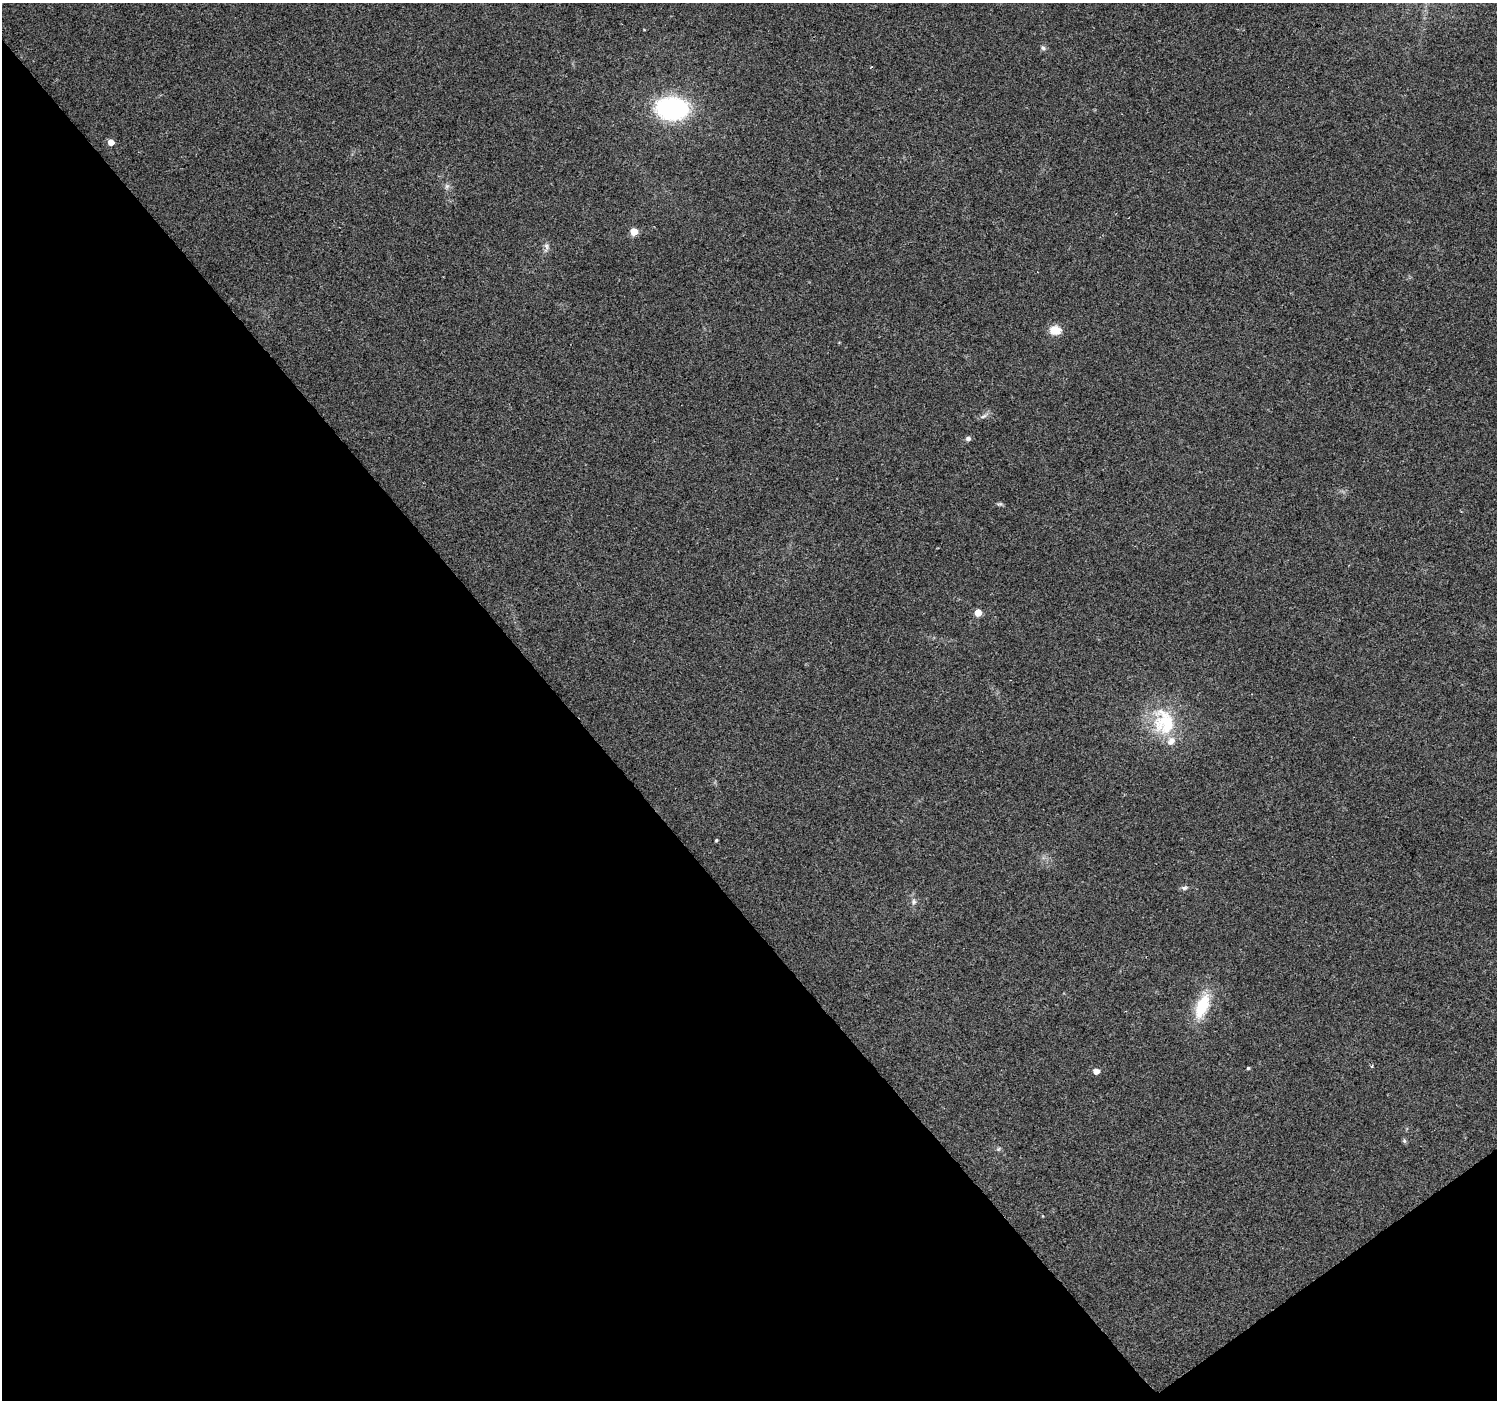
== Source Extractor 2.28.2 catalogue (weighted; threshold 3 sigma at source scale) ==
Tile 14 of 4 x 4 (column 2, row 4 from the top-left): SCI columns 1500-2994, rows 200-1597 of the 5985 x 5930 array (HDU 1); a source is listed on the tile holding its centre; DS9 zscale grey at full resolution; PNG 1499 x 1402 px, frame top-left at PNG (2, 3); no overlay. Shown black and unused: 40% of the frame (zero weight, under 2 of 3 exposures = <1% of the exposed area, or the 3 px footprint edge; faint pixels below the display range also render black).
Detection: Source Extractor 2.28.2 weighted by HDU 2 'WHT'; one run over the whole footprint, this tile lists its part. Background 0.114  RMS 0.009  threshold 0.0403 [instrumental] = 3 sigma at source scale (4.5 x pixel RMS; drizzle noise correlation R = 1.50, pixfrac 1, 0.0396/0.0396 arcsec/px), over >= 5 px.
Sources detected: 21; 1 inside a brighter listed object's ellipse — not listed separately; the other 20 listed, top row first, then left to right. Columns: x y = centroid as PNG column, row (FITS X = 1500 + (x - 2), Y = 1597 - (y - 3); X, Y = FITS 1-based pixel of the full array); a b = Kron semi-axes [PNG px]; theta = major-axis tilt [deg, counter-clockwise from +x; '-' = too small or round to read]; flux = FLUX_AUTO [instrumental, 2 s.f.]
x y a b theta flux
644 30 4 2 - 0.69
1043 48 7 6 - 2
672 108 24 16 -4 150
111 142 5 4 - 9.6
447 186 6 6 - 2.3
634 232 5 5 - 25
546 246 10 5 -69 3
1055 330 12 9 -2 13
984 416 10 5 27 2.7
968 439 5 5 - 3.1
1000 504 7 5 10 1.5
978 613 5 5 - 16
1164 722 40 30 -73 53
716 840 4 3 - 0.99
1184 888 9 5 9 2.2
914 902 7 6 - 2.5
1202 1006 32 14 68 33
1248 1068 4 4 - 1.2
1096 1071 5 5 - 7.4
1404 1141 6 4 73 1.3